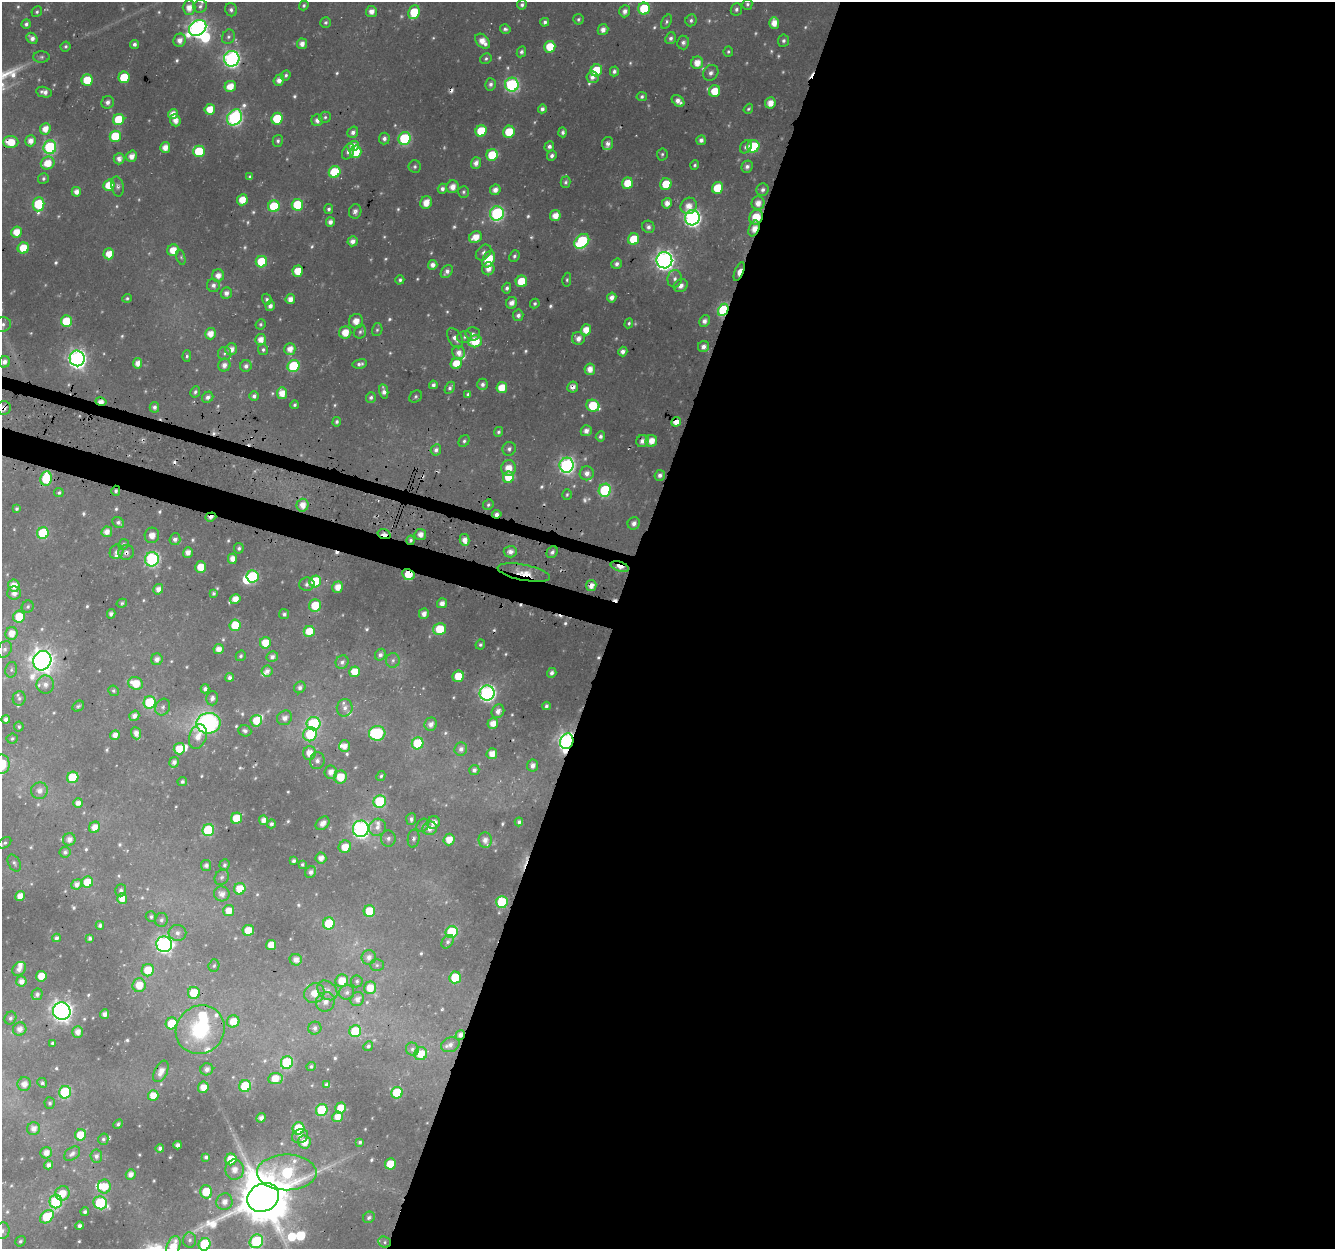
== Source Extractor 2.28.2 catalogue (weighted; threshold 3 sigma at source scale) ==
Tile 12 of 4 x 4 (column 4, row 3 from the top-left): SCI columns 4032-5364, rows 1572-2818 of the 5388 x 5588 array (HDU 1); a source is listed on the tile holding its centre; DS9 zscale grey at full resolution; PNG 1337 x 1251 px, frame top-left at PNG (2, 2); each listed source drawn as its Kron ellipse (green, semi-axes under 4 px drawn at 4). Shown black and unused: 56% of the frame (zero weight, under 3 of 4 exposures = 4% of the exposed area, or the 3 px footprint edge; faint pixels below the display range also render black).
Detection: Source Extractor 2.28.2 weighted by HDU 2 'WHT'; one run over the whole footprint, this tile lists its part. Background 0.0286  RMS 0.0049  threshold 0.0222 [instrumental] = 3 sigma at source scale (4.5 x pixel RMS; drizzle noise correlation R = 1.50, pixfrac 1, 0.0396/0.0396 arcsec/px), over >= 5 px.
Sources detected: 701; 57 too faint to see at this stretch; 6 inside a brighter object's white glare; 17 cosmic-ray / hot-pixel residue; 1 long thin detection or spike segment (spike, bleed or trail) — neither listed nor drawn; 20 inside a brighter listed object's ellipse — not listed separately; of the other 600, all 500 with FLUX_AUTO >= 1.02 (the completeness limit of this list) listed and drawn (100 fainter detections not listed), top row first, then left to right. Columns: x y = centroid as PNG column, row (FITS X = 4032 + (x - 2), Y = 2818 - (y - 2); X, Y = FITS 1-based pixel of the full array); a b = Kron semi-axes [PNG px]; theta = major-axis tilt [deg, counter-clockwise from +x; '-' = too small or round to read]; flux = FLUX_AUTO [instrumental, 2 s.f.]
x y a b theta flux
747 4 6 5 - 1.4
522 5 5 4 - 1.6
200 6 7 6 - 1.7
304 6 5 4 - 1.2
189 8 7 6 - 5.9
644 9 6 5 - 32
736 9 6 5 - 1.7
231 10 7 6 - 1.7
625 11 6 5 - 3.1
37 12 5 5 - 1.1
371 12 5 5 - 4.4
414 12 7 5 67 21
578 19 5 5 - 1.2
691 20 6 5 - 1.5
545 22 4 4 - 1.8
667 22 7 5 60 1.3
325 23 5 5 - 1.3
774 23 6 5 - 6.7
26 24 5 4 - 1.8
198 28 9 7 35 250
505 29 5 4 - 1.5
603 30 5 5 - 3.5
228 37 7 6 - 1.6
32 38 6 5 - 3.1
671 38 6 5 - 2
180 40 7 6 - 4.3
483 41 9 6 -45 6.9
784 41 6 5 - 1.6
683 42 7 6 - 2.1
134 44 4 4 - 2
302 44 5 5 - 3.5
65 46 5 4 - 1.2
550 47 6 5 - 15
521 52 5 4 - 1.4
728 52 5 5 - 1
41 57 8 5 1 1.4
232 59 8 7 - 180
486 59 6 5 - 1.2
697 63 6 6 - 7.2
596 70 6 5 - 22
614 71 5 4 - 1.8
711 73 8 7 - 2.5
286 75 5 4 - 1.3
124 77 6 5 - 19
592 77 6 6 - 3.1
87 80 5 5 - 17
279 80 6 5 - 3.8
490 84 6 5 - 1.9
512 85 7 7 - 91
230 86 6 5 - 9.2
715 91 6 5 - 13
44 92 8 5 -12 3.1
642 96 5 4 - 1.5
678 101 7 5 -39 3.8
108 102 6 6 - 2.3
770 103 5 5 - 6.1
210 109 5 5 - 9.8
542 109 4 4 - 2.2
748 109 5 4 - 1
173 114 5 5 - 5.7
235 117 8 7 - 140
325 117 6 5 - 1.2
119 119 6 5 - 22
277 119 6 5 - 24
175 120 6 5 - 4
317 120 6 6 - 3.3
45 129 6 5 - 7
481 131 6 5 - 22
353 132 6 5 - 2.5
509 132 6 5 - 18
563 132 5 4 - 1.4
115 136 6 5 - 22
384 138 6 5 - 2.4
405 138 6 6 - 57
701 140 5 4 - 2.6
31 141 5 5 - 4.4
278 141 6 5 - 1.4
11 142 7 6 - 12
608 143 6 5 - 2.2
353 146 6 5 - 6.3
753 146 6 6 - 33
50 147 7 6 - 74
165 147 5 5 - 5.2
549 147 5 4 - 2.1
746 147 7 5 53 2.3
199 151 6 6 - 26
348 152 8 5 62 2.3
355 152 6 6 - 18
662 154 6 5 - 1.1
492 155 6 5 - 23
131 156 6 5 - 4.6
552 156 5 4 - 1.9
119 159 5 5 - 3.3
48 163 7 6 - 10
476 163 6 5 - 3.7
695 165 5 4 - 1.1
415 166 6 6 - 1.3
747 167 6 5 - 2.2
335 172 6 5 - 27
250 177 4 4 - 1.3
43 178 6 5 - 1.3
566 182 6 5 - 1.4
627 183 6 5 - 13
666 184 6 5 - 16
109 185 5 5 - 14
117 186 10 6 -77 1.8
452 187 6 6 - 4.8
717 188 6 5 - 19
442 189 5 4 - 2.1
495 190 5 5 - 4.4
763 190 6 6 - 2.2
76 192 5 5 - 4.3
463 192 6 5 - 1.3
242 200 5 5 - 10
426 203 6 5 - 6.7
667 203 5 5 - 4.5
758 203 7 6 - 5.7
39 204 7 6 - 40
297 205 6 5 - 29
274 206 6 5 - 26
689 206 8 8 - 6.4
329 209 5 4 - 1.5
355 211 7 6 - 2.2
497 213 7 7 - 98
555 216 5 5 - 6.8
756 217 7 6 - 14
692 218 7 7 - 190
330 222 5 4 - 3.2
648 227 6 6 - 2.4
754 228 8 5 66 5.6
16 232 5 5 - 8.4
475 237 7 5 27 8.1
634 239 6 5 - 19
352 241 5 5 - 3.8
582 241 8 6 44 58
23 248 5 5 - 15
173 250 6 5 - 9.7
484 253 9 6 47 2.1
109 254 5 5 - 8.4
514 256 6 5 - 1.4
181 257 8 4 -72 1.1
489 259 8 6 63 16
664 260 8 8 - 290
261 262 6 5 - 27
617 264 5 5 - 2
433 265 5 4 - 3.4
488 269 6 6 - 4.5
298 271 5 5 - 14
447 272 7 5 51 2.8
739 272 10 4 68 9.9
218 275 6 6 - 4.9
675 279 9 7 82 2.4
400 280 5 4 - 1.3
567 280 7 4 81 1.1
521 281 6 5 - 17
213 285 6 6 - 2.6
681 286 7 6 - 3.3
507 288 5 4 - 1.8
226 293 6 5 - 3
612 297 5 4 - 3.8
127 298 5 4 - 1
267 299 5 4 - 1.3
290 299 5 4 - 5
512 303 6 5 - 3.5
535 304 5 4 - 1.2
270 306 5 4 - 2.8
723 310 6 5 - 62
518 315 6 5 - 2.2
66 321 6 5 - 25
356 321 7 7 - 5.2
704 321 6 5 - 3.2
629 323 5 4 - 1.2
3 324 9 7 17 2
261 324 5 5 - 1
377 330 6 5 - 1.1
586 330 5 5 - 8.3
360 332 7 6 - 1.4
345 333 6 6 - 8.6
210 334 6 5 - 6.3
473 334 7 6 - 2.4
465 337 7 6 - 1.6
455 338 11 6 -59 3.7
578 338 6 6 - 4
261 339 5 5 - 5.5
475 341 7 6 - 20
703 347 5 5 - 3
231 349 6 6 - 4.3
290 349 6 5 - 5.8
263 350 5 5 - 1.3
623 352 5 4 - 2.7
224 353 7 6 - 1.3
459 353 7 6 - 4.3
187 356 5 4 - 1.1
77 358 8 7 - 260
4 362 6 5 - 3.6
138 363 5 4 - 4.1
456 363 6 5 - 11
360 364 7 4 10 1.8
224 365 6 6 - 3.5
246 366 6 5 - 2
294 366 6 5 - 41
590 369 6 5 - 5.3
482 384 6 5 - 2.1
433 385 4 4 - 2.1
573 387 5 5 - 3
450 388 6 4 58 1.6
502 388 5 5 - 11
384 391 7 4 -79 3
195 392 6 5 - 1.3
282 393 6 5 - 8.3
468 394 4 3 - 1.2
254 396 5 4 - 1.8
416 396 7 5 47 1.2
208 397 6 5 - 2.4
371 397 5 5 - 1.6
101 401 6 4 -14 5.3
295 405 4 3 - 1.1
593 406 7 6 - 23
154 407 5 4 - 2.2
4 408 7 7 - 2.8
337 422 5 4 - 1.4
676 422 5 4 - 6.9
586 431 6 5 - 3.6
499 432 5 4 - 1.3
600 436 5 4 - 2.1
464 441 6 5 - 1.3
642 441 6 6 - 3.3
651 441 6 6 - 6.6
509 449 7 6 - 1.8
436 450 6 5 - 2.3
567 465 7 7 - 170
509 468 8 7 - 6.8
587 473 7 7 - 4
660 475 5 5 - 2.5
508 477 6 5 - 15
46 478 7 5 83 29
605 490 6 6 - 58
116 491 5 4 - 1.5
59 493 5 4 - 1
567 495 5 4 - 1.1
302 505 6 6 - 6.4
488 505 5 5 - 1.2
17 509 3 3 - 1.1
497 514 5 4 - 2.8
211 517 5 3 - 3.9
118 522 6 5 - 1.9
634 523 6 6 - 3
107 532 5 5 - 4.6
43 533 6 5 - 35
384 534 7 4 -17 5.7
420 534 6 5 - 3.3
152 535 8 7 - 4.2
175 539 6 5 - 2.2
411 540 4 4 - 1.5
465 540 6 5 - 4.3
123 544 5 5 - 1.1
239 548 5 5 - 1.5
116 552 8 6 63 2
126 552 8 7 - 2.5
510 552 6 6 - 3.3
552 552 6 5 - 2
188 553 5 5 - 4.2
152 559 7 7 - 99
232 559 5 4 - 5.2
620 566 9 4 -18 10
201 567 5 5 - 9.9
524 573 26 8 -11 10
408 575 6 5 - 12
253 576 6 6 - 48
315 581 6 5 - 35
307 584 7 6 - 2
14 586 6 5 - 6.8
591 586 5 5 - 4.8
338 587 6 5 - 5.8
158 589 5 4 - 4
14 593 7 6 - 3.6
213 593 4 3 - 1.4
235 599 5 5 - 6.6
122 603 5 4 - 1.2
442 603 5 4 - 3.8
315 606 6 6 - 17
28 607 6 5 - 1.5
111 614 4 4 - 1.8
284 614 5 5 - 1.9
424 614 5 5 - 3.3
19 617 6 5 - 15
235 625 6 5 - 18
440 629 6 6 - 21
309 631 5 5 - 12
12 633 6 6 - 7.2
265 643 6 5 - 12
480 645 5 4 - 1.2
5 649 9 6 58 2
218 649 5 5 - 4.7
380 655 6 5 - 1.8
241 656 5 4 - 1.1
272 657 6 5 - 2.6
157 659 6 5 - 3.3
393 660 7 7 - 1.7
42 661 10 9 - 460
342 662 7 6 - 2
11 670 8 6 77 1.5
267 671 6 5 - 3.2
354 672 5 5 - 12
552 673 5 4 - 2.4
458 676 6 5 - 13
230 677 4 4 - 1.9
136 683 7 6 - 12
45 684 9 9 - 3.9
300 687 6 5 - 2.1
205 689 4 4 - 2.1
113 691 5 5 - 1
487 693 7 7 - 170
19 698 7 6 - 1.7
212 698 7 6 - 2.8
150 702 6 6 - 33
78 706 6 5 - 1.2
546 706 4 3 - 1.4
163 707 8 7 - 2
345 708 9 8 - 2.7
498 711 7 6 - 3.5
134 716 5 4 - 3.3
285 718 8 7 - 3.5
6 719 4 4 - 2.3
256 721 6 5 - 9.8
208 723 12 10 5 140
493 723 5 5 - 5.9
313 724 7 6 - 62
431 724 7 6 - 3.1
19 727 5 5 - 1
245 731 6 5 - 1.8
136 733 6 5 - 3.3
377 733 8 7 - 51
310 734 7 6 - 26
115 735 5 4 - 4.1
198 737 13 8 71 6.4
12 739 5 5 - 1
567 741 8 6 71 240
418 743 6 5 - 31
344 746 6 5 - 4.7
179 749 5 5 - 9.6
461 749 7 6 - 2.7
309 753 7 6 - 6.7
492 754 5 5 - 6
317 761 8 7 - 2.5
174 762 5 4 - 2.9
2 764 9 7 87 15
532 766 6 5 - 3.3
474 770 5 5 - 2.3
331 772 7 6 - 4.6
381 776 5 4 - 1.1
73 777 6 5 - 28
340 777 6 6 - 11
182 782 5 4 - 1.3
39 791 8 8 - 3.9
380 801 6 6 - 48
78 803 5 4 - 4.1
236 818 6 5 - 14
411 819 6 5 - 1.8
264 820 5 4 - 4.6
519 822 4 3 - 1.6
323 823 8 5 45 4.1
434 823 6 6 - 4.3
271 824 4 4 - 1.4
423 825 7 5 56 1.5
94 827 6 5 - 5.9
377 827 9 8 - 3.5
430 828 7 6 - 4.5
361 829 8 8 - 170
208 830 6 6 - 46
388 838 8 7 - 2.2
69 839 6 6 - 3.8
414 839 9 6 81 1.7
449 840 6 5 - 7.1
485 840 8 6 -83 3.5
5 843 7 5 34 1.2
345 847 6 6 - 8.4
65 852 5 5 - 1.9
321 858 5 5 - 3.9
293 861 4 3 - 1.7
14 863 9 6 -61 1.4
302 864 4 3 - 1
206 865 5 5 - 2.1
224 865 5 5 - 1.5
311 872 6 5 - 2.8
222 877 8 6 61 1.7
87 882 6 5 - 12
77 884 5 5 - 3.3
240 889 6 5 - 13
121 890 6 5 - 1.9
222 894 8 7 - 4.3
20 896 5 4 - 6.3
122 899 5 5 - 6.5
502 902 6 5 - 28
229 911 5 5 - 7.5
369 911 6 5 - 20
151 917 5 5 - 1.2
161 920 7 6 - 1.7
329 923 6 5 - 21
100 925 4 4 - 1.6
248 930 5 5 - 9.9
452 932 6 6 - 46
177 933 9 8 - 3.1
56 938 4 4 - 1.8
90 938 4 3 - 1.6
448 942 7 5 53 1.6
164 944 8 8 - 170
271 945 5 5 - 9.7
369 957 7 7 - 3.5
296 960 6 5 - 4
377 965 7 6 - 1.3
214 966 6 5 - 1.1
19 969 8 6 49 2.7
148 970 6 6 - 13
41 976 5 5 - 10
455 977 6 5 - 21
21 981 5 5 - 4.3
342 981 6 6 - 11
357 981 6 6 - 1.3
139 985 7 6 - 10
370 988 6 6 - 9.8
327 990 11 8 -43 3.7
347 992 7 7 - 1.9
194 993 6 6 - 19
314 993 10 9 - 7
37 994 6 5 - 2.1
357 999 7 6 - 3.7
325 1002 10 9 - 3.8
62 1011 9 8 - 320
105 1014 5 4 - 3
10 1018 7 5 58 1.6
233 1021 6 6 - 9.8
172 1023 6 5 - 17
315 1028 6 6 - 2.1
20 1029 7 6 - 4.6
200 1030 25 23 41 51
355 1031 6 6 - 26
78 1032 6 5 - 4.7
460 1035 5 4 - 3.1
52 1043 4 3 - 1.1
450 1045 9 7 22 2.4
368 1046 5 4 - 1.4
412 1049 7 6 - 1.8
421 1054 7 6 - 12
287 1062 6 6 - 55
311 1066 5 4 - 1.1
207 1069 6 6 - 3.1
161 1071 11 6 64 5.7
275 1079 7 5 6 11
42 1083 5 4 - 1.6
24 1084 7 6 - 5.1
327 1084 4 4 - 1.6
245 1086 6 5 - 31
203 1087 6 5 - 7.1
65 1092 6 6 - 53
397 1093 6 5 - 25
153 1095 5 5 - 7.7
50 1103 6 5 - 1.3
341 1108 5 5 - 11
322 1110 6 6 - 38
337 1117 5 5 - 6.7
261 1118 5 4 - 3.4
118 1124 5 3 - 1.2
298 1128 6 6 - 30
33 1129 7 6 - 4.3
81 1135 6 5 - 14
300 1136 8 7 - 2.9
103 1139 5 5 - 1.3
304 1142 6 6 - 8.4
360 1142 4 4 - 1.1
178 1145 4 4 - 2.7
160 1148 4 4 - 2
46 1153 6 5 - 4.2
72 1154 9 6 37 2.3
96 1156 6 6 - 2.2
206 1157 4 4 - 1.9
231 1159 6 5 - 15
390 1164 5 5 - 14
49 1165 4 4 - 2.4
234 1170 10 9 - 5.8
287 1172 30 18 0 93
131 1174 5 5 - 4
104 1187 7 6 - 11
206 1192 7 6 - 16
62 1193 7 7 - 9.2
263 1198 16 13 27 3200
56 1201 7 6 - 66
224 1202 8 8 - 4.9
100 1203 7 6 - 54
85 1212 4 4 - 1.7
47 1217 8 5 41 28
369 1217 6 5 - 1.6
80 1226 4 4 - 2.5
2 1231 8 7 - 2.1
190 1240 7 6 - 2
20 1241 5 5 - 1.3
256 1241 7 6 - 61
385 1242 6 5 - 1.3
205 1244 6 6 - 45
173 1246 10 6 69 13
Overlapping masked pixels (flux is a lower limit): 25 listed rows (the first 20) at x y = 715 91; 756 217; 754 228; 739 272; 723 310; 77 358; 101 401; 4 408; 676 422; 642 441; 116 491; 497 514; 211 517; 384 534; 411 540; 126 552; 620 566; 524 573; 408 575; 591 586
Isophote crosses this tile's border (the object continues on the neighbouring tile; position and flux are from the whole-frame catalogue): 9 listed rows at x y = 3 324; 4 362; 4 408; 2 764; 14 863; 2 1231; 256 1241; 205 1244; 173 1246
Unlisted compact peaks at least as high as the median listed source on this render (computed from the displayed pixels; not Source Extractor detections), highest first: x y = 13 75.